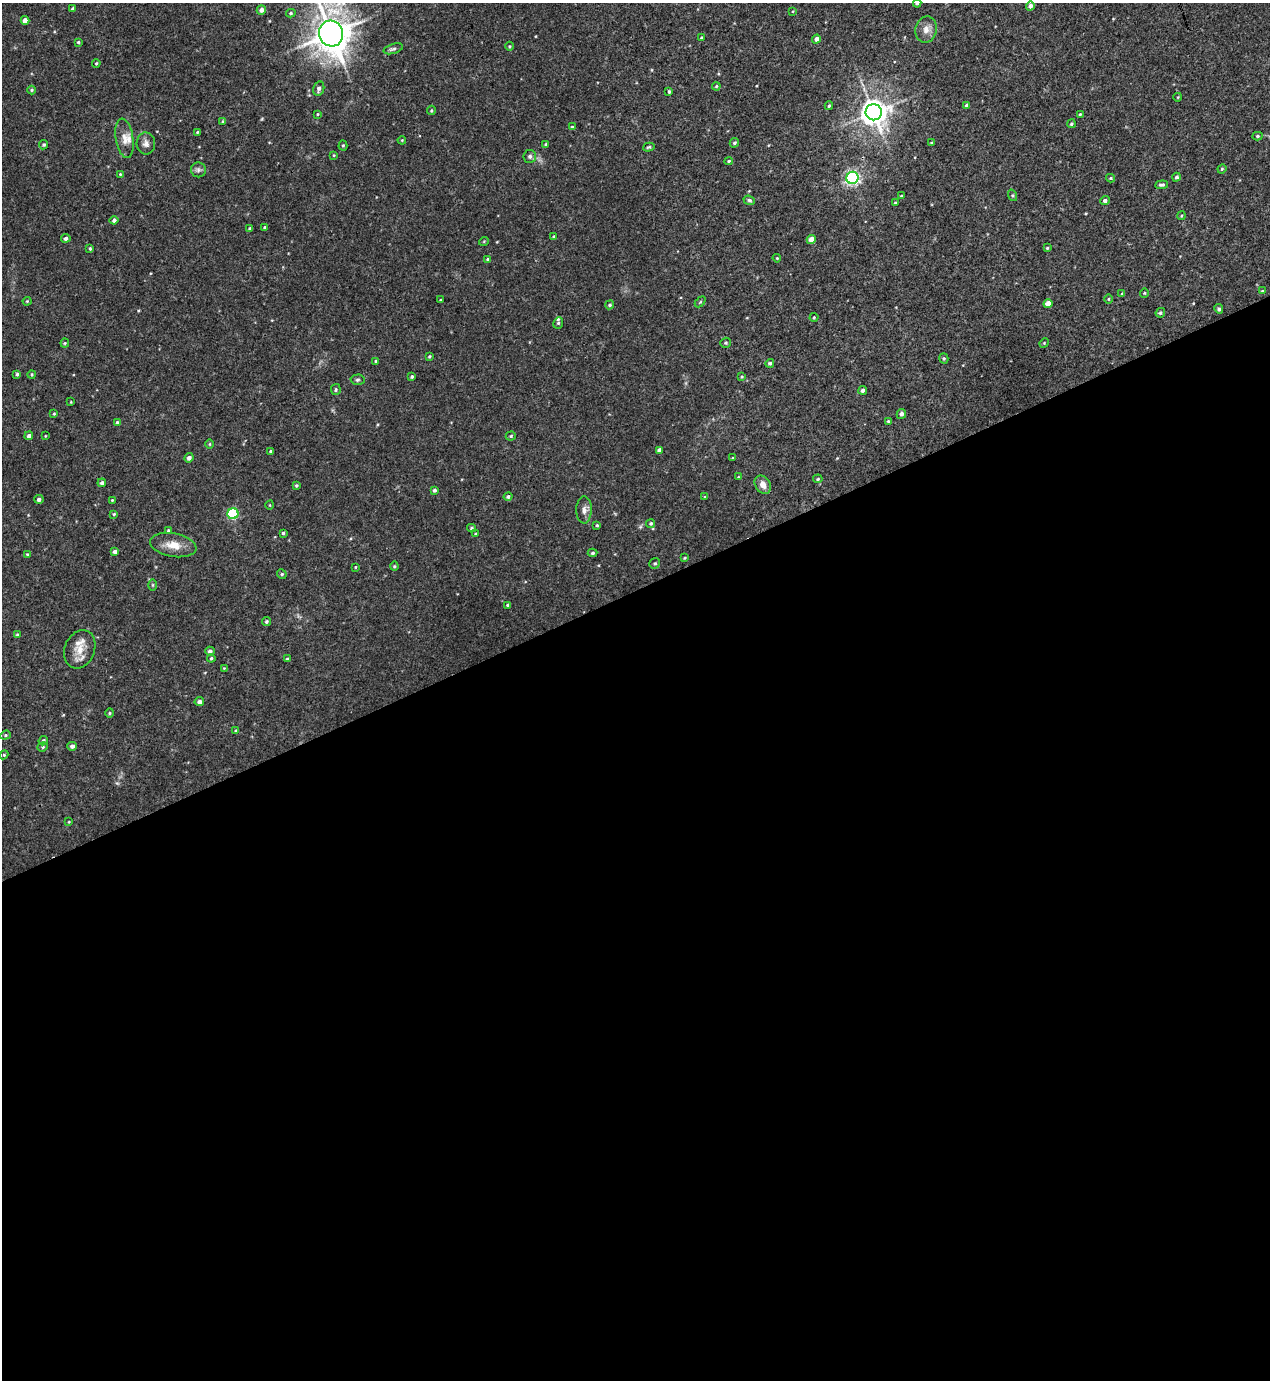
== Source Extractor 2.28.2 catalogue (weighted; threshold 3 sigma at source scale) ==
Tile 15 of 4 x 4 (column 3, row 4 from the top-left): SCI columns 2687-3954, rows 59-1436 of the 5522 x 5568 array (HDU 1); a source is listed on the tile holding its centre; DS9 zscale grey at full resolution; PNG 1272 x 1382 px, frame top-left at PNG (2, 3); each listed source drawn as its Kron ellipse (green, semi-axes under 4 px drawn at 4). Shown black and unused: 57% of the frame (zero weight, under 3 of 4 exposures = <1% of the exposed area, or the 3 px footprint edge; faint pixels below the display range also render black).
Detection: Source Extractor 2.28.2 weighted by HDU 2 'WHT'; one run over the whole footprint, this tile lists its part. Background 0.02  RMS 0.0041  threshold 0.0185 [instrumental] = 3 sigma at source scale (4.5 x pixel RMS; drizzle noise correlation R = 1.50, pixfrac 1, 0.05/0.05 arcsec/px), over >= 5 px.
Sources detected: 156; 2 inside a brighter listed object's ellipse — not listed separately; the other 154 listed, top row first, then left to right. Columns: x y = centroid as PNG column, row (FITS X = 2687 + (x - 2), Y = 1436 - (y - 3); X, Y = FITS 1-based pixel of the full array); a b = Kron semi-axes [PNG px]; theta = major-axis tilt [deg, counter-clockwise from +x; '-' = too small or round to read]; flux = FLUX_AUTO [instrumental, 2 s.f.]
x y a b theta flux
917 3 4 3 - 0.6
1030 6 4 4 - 1.7
73 9 3 3 - 0.86
261 10 5 4 - 1.8
793 11 4 3 - 0.31
291 13 5 4 - 0.57
25 20 4 4 - 2.8
926 29 13 10 77 3
331 34 13 12 - 660
701 38 4 3 - 0.51
816 39 4 4 - 1.7
78 42 3 3 - 0.48
509 46 4 3 - 0.38
393 49 10 4 17 0.93
96 63 4 3 - 0.49
716 86 4 3 - 0.43
319 88 7 5 77 1.4
32 90 4 4 - 0.44
669 91 3 3 - 0.59
1178 97 4 3 - 0.29
966 105 4 4 - 1
829 106 4 3 - 0.6
431 110 4 3 - 0.47
874 112 8 8 - 440
318 114 4 3 - 0.33
1080 114 3 2 - 0.36
223 121 4 3 - 0.44
1071 124 4 4 - 0.62
572 127 4 4 - 0.54
197 132 4 3 - 0.37
1258 136 5 4 - 0.62
125 138 20 8 -81 3.6
402 140 4 3 - 0.33
146 143 11 9 -86 2
734 143 5 4 - 0.68
932 143 3 2 - 0.41
546 144 3 3 - 0.47
44 145 5 4 - 0.63
343 145 5 4 - 0.51
649 147 6 4 17 0.54
334 155 4 3 - 0.34
530 156 6 6 - 1.1
729 161 4 4 - 0.51
1222 169 4 4 - 0.47
198 170 7 7 - 1.2
120 174 4 4 - 0.37
1176 177 4 4 - 0.75
852 178 6 6 - 93
1111 178 4 4 - 0.46
1162 185 6 4 6 0.8
1012 195 6 4 -72 0.53
901 196 4 3 - 0.37
749 200 6 4 -21 0.83
1105 201 5 4 - 1.2
895 203 4 3 - 0.58
1181 216 4 3 - 0.4
114 220 4 4 - 1.2
264 227 3 2 - 0.41
250 228 4 3 - 0.54
554 236 4 3 - 0.36
66 238 4 4 - 1.2
811 239 4 4 - 3.3
484 241 5 3 - 0.33
90 248 4 3 - 0.57
1047 248 4 4 - 0.46
777 258 4 3 - 0.34
487 259 4 3 - 0.4
1262 291 3 3 - 0.28
1122 293 4 3 - 0.35
1144 293 4 4 - 0.44
1108 299 4 3 - 0.36
440 300 3 2 - 0.29
27 301 4 4 - 0.4
700 302 6 4 45 0.43
1048 303 4 4 - 3.4
610 305 5 4 - 0.61
1219 309 5 4 - 0.78
1160 313 5 4 - 0.61
814 317 4 4 - 0.4
558 323 6 5 - 0.66
65 343 4 4 - 0.46
726 343 5 5 - 0.62
1044 343 5 4 - 0.41
429 356 4 3 - 0.45
944 358 5 4 - 0.56
376 361 4 3 - 0.56
770 363 4 4 - 0.7
17 374 4 4 - 0.61
32 375 4 3 - 0.43
412 376 4 3 - 0.62
742 377 4 3 - 0.4
357 380 7 5 2 0.74
336 390 5 4 - 0.57
863 390 4 4 - 1.2
71 402 4 2 - 0.28
54 414 3 3 - 0.39
901 414 5 4 - 1.2
888 421 4 3 - 0.43
117 422 4 4 - 0.44
29 436 4 4 - 1.3
45 436 4 2 - 0.24
511 436 5 4 - 0.55
209 444 5 3 - 0.42
659 450 4 4 - 1.2
270 451 4 3 - 0.38
189 458 5 4 - 1.5
733 458 3 3 - 0.44
738 477 3 3 - 0.34
818 479 5 4 - 0.44
102 483 4 4 - 1
296 485 3 3 - 0.53
763 485 10 7 -56 3.3
434 490 4 3 - 0.81
508 497 4 4 - 0.84
705 497 3 3 - 0.33
39 499 4 4 - 0.93
112 500 3 3 - 0.38
270 505 4 3 - 0.31
584 510 13 7 89 2.3
114 514 4 4 - 0.47
233 514 5 5 - 39
651 523 5 4 - 0.62
597 525 3 3 - 0.42
472 528 4 3 - 0.59
168 530 4 4 - 0.57
283 533 3 3 - 0.53
476 534 4 3 - 0.48
173 545 23 11 -10 5.7
115 552 4 4 - 1.1
593 553 5 4 - 0.6
27 554 3 3 - 0.4
685 558 3 3 - 0.38
655 563 5 5 - 0.68
394 566 4 4 - 0.46
355 567 4 2 - 0.3
282 574 5 4 - 0.56
153 585 6 4 -90 0.47
508 605 4 3 - 0.58
266 621 5 4 - 0.61
17 634 4 3 - 0.42
80 649 20 15 68 6.2
210 651 5 4 - 1.4
211 658 4 4 - 0.52
287 659 3 3 - 0.49
224 668 4 4 - 0.35
199 702 5 4 - 1.4
110 713 4 4 - 0.45
236 731 4 3 - 0.47
5 735 5 4 - 0.52
43 741 5 4 - 0.71
72 746 4 4 - 1.3
43 747 5 4 - 0.55
4 755 4 4 - 0.44
69 822 4 3 - 0.32
Isophote crosses this tile's border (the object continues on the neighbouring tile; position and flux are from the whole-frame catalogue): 2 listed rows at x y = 917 3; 331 34